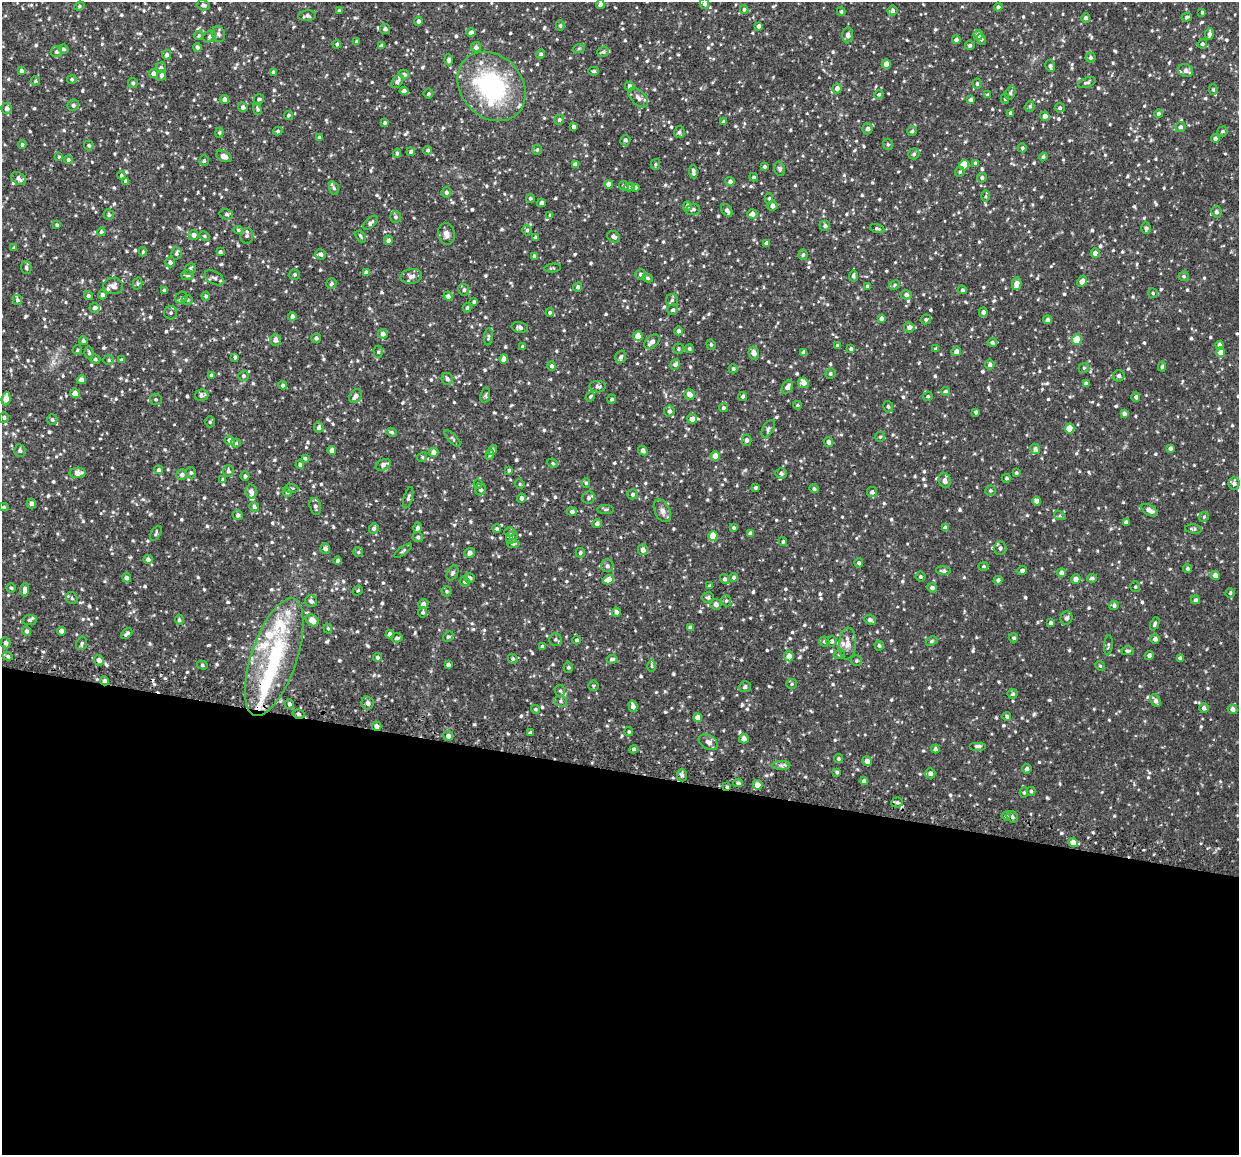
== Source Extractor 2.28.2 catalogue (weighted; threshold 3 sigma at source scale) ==
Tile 14 of 4 x 4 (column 2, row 4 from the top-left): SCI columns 1244-2480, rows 146-1298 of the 4964 x 5024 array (HDU 1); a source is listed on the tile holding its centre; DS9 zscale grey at full resolution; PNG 1241 x 1157 px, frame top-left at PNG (2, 2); each listed source drawn as its Kron ellipse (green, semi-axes under 4 px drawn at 4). Shown black and unused: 33% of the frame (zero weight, under 2 of 3 exposures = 3% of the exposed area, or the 3 px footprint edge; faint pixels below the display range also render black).
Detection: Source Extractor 2.28.2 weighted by HDU 2 'WHT'; one run over the whole footprint, this tile lists its part. Background 0.0376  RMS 0.0082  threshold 0.0368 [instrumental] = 3 sigma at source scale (4.5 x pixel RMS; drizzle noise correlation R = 1.50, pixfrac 1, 0.05/0.05 arcsec/px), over >= 5 px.
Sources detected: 962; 2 inside a brighter object's white glare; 1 cosmic-ray / hot-pixel residue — neither listed nor drawn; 20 inside a brighter listed object's ellipse — not listed separately; of the other 939, all 500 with FLUX_AUTO >= 1.14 (the completeness limit of this list) listed and drawn (439 fainter detections not listed), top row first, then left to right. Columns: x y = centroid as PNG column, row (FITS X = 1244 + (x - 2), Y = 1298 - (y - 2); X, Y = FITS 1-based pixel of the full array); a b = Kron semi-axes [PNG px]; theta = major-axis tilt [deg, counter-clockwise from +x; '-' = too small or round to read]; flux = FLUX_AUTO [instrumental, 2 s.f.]
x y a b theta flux
704 3 5 4 - 2.2
600 4 4 4 - 3.2
203 5 6 5 - 2.3
79 6 5 4 - 1.2
998 7 4 4 - 1.7
744 9 4 3 - 1.5
339 10 4 3 - 1.2
841 11 4 4 - 1.2
892 11 5 5 - 2.6
1202 12 3 3 - 1.2
307 16 9 5 5 2.4
1187 17 5 3 - 1.4
1086 18 5 4 - 2.4
418 21 4 4 - 2.4
560 26 5 4 - 1.2
759 26 4 3 - 2.6
385 29 5 5 - 2.1
471 32 4 4 - 3.5
218 34 8 6 -67 2.4
1209 34 6 4 83 2.6
199 35 4 4 - 1.2
848 35 7 5 85 2.7
978 35 5 4 - 6
210 36 7 5 47 2
981 39 5 4 - 1.6
956 40 4 4 - 2.4
356 42 3 3 - 1.2
337 44 4 3 - 1.4
1202 44 5 4 - 1.6
970 45 5 4 - 1.7
381 46 4 4 - 2.9
197 47 4 4 - 2.1
476 47 5 5 - 2.8
579 48 6 4 19 1.1
63 49 5 4 - 1.6
56 52 5 5 - 1.7
603 52 6 5 - 1.7
541 54 5 4 - 1.7
167 55 5 4 - 2.3
1090 57 5 5 - 1.9
449 60 5 4 - 2.8
886 64 5 4 - 5
1050 66 6 5 - 2
161 68 5 5 - 2.1
21 71 4 3 - 1.8
594 71 5 4 - 1.2
1186 71 7 6 - 2.6
273 72 4 3 - 2.1
153 73 4 4 - 3.6
404 74 5 4 - 1.9
161 75 5 4 - 2.5
72 79 5 4 - 1.5
35 81 5 4 - 1.3
397 81 7 4 50 2.4
133 83 5 4 - 1.6
1087 83 9 5 19 1.9
977 84 5 4 - 1.4
492 86 38 30 -48 97
630 86 5 4 - 2.5
837 88 5 4 - 3.9
1213 90 5 4 - 1.1
404 91 4 4 - 2.6
428 93 5 5 - 1.2
1010 93 7 4 63 1.5
879 94 5 4 - 1.3
988 95 4 3 - 1.7
638 97 12 6 -45 3.9
1005 98 5 4 - 1.3
224 99 4 4 - 3.1
259 99 5 5 - 1.8
971 100 4 3 - 1.8
73 105 5 5 - 2.1
1030 106 5 4 - 1.4
243 107 5 5 - 2.6
7 108 5 5 - 3
1060 108 5 5 - 1.9
257 109 5 4 - 1.4
1011 113 4 4 - 2
1159 114 4 4 - 2.2
288 115 4 4 - 1.4
1045 116 4 4 - 3.6
559 120 5 4 - 1.6
723 122 4 4 - 1.5
385 123 4 4 - 1.3
573 126 4 3 - 2.4
1180 127 5 5 - 2.3
867 129 5 5 - 2.7
278 131 5 4 - 1.3
912 131 5 4 - 1.2
1222 131 5 5 - 1.4
219 132 5 4 - 1.2
679 132 6 5 - 1.8
319 138 4 4 - 2.2
1215 138 4 4 - 1.9
625 140 5 5 - 2
888 144 6 4 -68 1.3
22 145 4 4 - 1.6
89 145 5 4 - 1.4
1022 148 4 4 - 1.2
428 150 4 4 - 1.7
537 150 5 4 - 1.4
411 152 4 4 - 1.6
397 153 4 3 - 1.5
914 154 5 5 - 1.5
224 156 8 5 -24 4.7
59 157 4 4 - 1.2
1043 157 4 4 - 1.7
68 160 4 4 - 1.6
204 161 5 4 - 1.5
975 163 4 4 - 1.3
575 164 4 4 - 3.1
655 164 5 4 - 1.3
964 165 5 5 - 22
765 167 3 3 - 1.5
779 169 7 5 -70 1.6
693 172 6 3 -85 2.2
960 172 5 4 - 1.3
121 175 4 4 - 1.4
754 177 4 3 - 1.2
19 178 8 5 -35 3.2
982 178 5 4 - 1.9
126 181 4 4 - 2.3
730 181 4 4 - 2.2
609 184 4 4 - 5.2
624 186 5 4 - 1.4
629 187 5 4 - 1.2
635 187 4 4 - 1.7
334 188 7 5 -72 1.8
446 192 5 4 - 1.9
986 196 6 4 88 1.2
530 198 4 4 - 1.2
769 198 5 4 - 1.3
541 203 4 4 - 2.6
687 206 5 4 - 2.6
772 206 5 5 - 3.8
693 210 7 5 15 1.7
727 210 7 4 -53 2.4
1216 212 6 5 - 2.3
226 214 7 5 -14 1.8
752 214 5 5 - 4
109 215 5 5 - 1.3
550 215 4 4 - 1.2
395 217 6 5 - 2
370 223 9 4 43 2.4
57 225 4 3 - 1.2
825 226 5 5 - 1.7
1146 228 5 5 - 1.7
877 229 7 4 -17 1.5
238 230 5 4 - 1.2
527 230 5 4 - 1.6
101 232 4 4 - 1.2
446 234 11 8 -80 4.1
193 235 5 5 - 3.7
204 236 5 4 - 1.1
247 236 8 6 84 2.4
361 236 7 3 -55 1.2
535 237 3 3 - 1.3
614 237 7 5 -30 2.9
388 240 4 4 - 2.5
766 243 4 4 - 2.2
13 248 4 3 - 1.3
143 252 5 3 - 1.2
220 252 4 3 - 1.8
176 253 6 5 - 1.9
1095 253 4 4 - 4.1
321 254 5 5 - 2
803 255 5 4 - 1.5
534 256 4 4 - 1.8
170 262 5 5 - 2.5
26 267 6 5 - 2
553 268 8 4 6 1.3
190 269 6 5 - 2.1
366 272 4 4 - 2.5
294 274 5 5 - 1.5
641 274 5 5 - 2.8
187 275 6 5 - 1.5
411 276 11 7 11 4.3
853 276 5 4 - 1.6
1184 276 5 4 - 1.4
214 278 10 6 -30 2.7
648 278 5 4 - 1.3
1082 281 6 4 62 4.4
137 284 6 4 74 1.3
331 284 5 5 - 1.5
1017 284 6 4 75 5.9
894 285 6 4 30 1.2
113 286 10 8 1 3.9
867 286 3 3 - 1.3
578 287 4 4 - 2.2
164 290 4 3 - 1.2
464 290 6 5 - 1.5
962 290 5 4 - 1.3
1153 293 5 4 - 1.2
102 295 4 4 - 2.7
906 295 5 5 - 2.5
88 296 4 4 - 1.5
206 296 4 4 - 1.4
448 296 5 4 - 2.4
181 298 6 5 - 1.7
17 300 5 4 - 1.7
187 300 5 4 - 1.5
672 300 6 6 - 1.8
474 302 3 3 - 1.3
94 308 5 5 - 2.3
467 308 5 3 - 1.3
673 310 5 5 - 1.9
550 312 4 4 - 1.6
983 312 5 4 - 2.9
171 313 7 6 - 2.3
292 316 4 4 - 2.3
881 318 4 3 - 2.1
926 319 5 4 - 1.5
1048 320 4 4 - 2.8
520 327 8 5 -11 2.7
909 327 5 5 - 3.3
678 331 4 4 - 2.2
383 334 5 4 - 3.4
638 336 5 4 - 9.1
488 337 9 3 85 1.2
316 338 5 5 - 2.2
275 340 6 5 - 3.6
1077 340 5 5 - 15
83 341 4 4 - 1.5
652 342 9 5 42 3.5
992 342 4 4 - 1.5
711 344 5 4 - 1.2
837 345 4 3 - 1.1
1220 345 4 4 - 3.4
522 347 4 3 - 1.9
851 348 4 3 - 1.6
678 349 5 5 - 1.3
689 349 4 4 - 1.2
936 349 4 4 - 2.1
77 350 5 4 - 1.1
956 351 5 4 - 3.3
378 352 6 4 -89 1.3
804 352 4 4 - 3.5
1221 352 5 4 - 7.3
89 353 6 4 -80 1.5
754 353 6 5 - 5.2
235 357 4 3 - 1.2
621 357 6 5 - 2.4
95 359 5 4 - 1.2
504 359 4 4 - 4.7
109 360 5 4 - 1.3
121 360 4 4 - 1.7
675 364 5 4 - 2.6
990 364 5 5 - 2.8
552 366 5 4 - 2.2
1162 367 5 4 - 1.4
1084 368 5 4 - 1.2
733 369 4 4 - 1.2
830 374 5 5 - 1.4
211 375 4 3 - 1.3
243 376 5 5 - 1.5
1119 376 6 5 - 2.1
447 379 6 5 - 2.4
81 380 4 4 - 3.4
803 383 5 5 - 6.2
1086 383 4 3 - 1.7
283 385 4 4 - 2.1
597 387 8 6 -3 2.3
787 387 7 5 59 4.4
945 391 4 4 - 1.3
75 393 5 4 - 5.4
202 395 7 6 - 2.2
485 395 8 5 81 1.4
690 395 5 5 - 5
355 396 8 5 51 4
743 396 4 4 - 1.5
928 396 5 4 - 1.3
590 397 5 4 - 1.2
1136 397 4 4 - 2.2
6 399 6 4 82 9.6
156 399 6 6 - 1.4
612 399 4 4 - 1.5
797 405 4 3 - 1.2
888 407 6 5 - 1.7
723 408 5 4 - 1.5
669 411 5 5 - 2.5
976 412 4 3 - 1.5
1124 413 4 4 - 2.2
4 417 5 5 - 1.6
692 419 5 5 - 5.9
52 420 5 5 - 1.7
210 422 5 5 - 1.3
319 427 5 5 - 2.3
768 429 10 5 60 1.8
1070 429 5 5 - 14
392 432 5 4 - 1.3
880 437 5 4 - 1.2
453 439 10 4 -46 1.5
230 440 5 4 - 2.6
747 440 5 4 - 2.3
828 442 5 4 - 2.6
236 443 5 4 - 1.2
1170 448 4 3 - 2.2
1035 449 5 4 - 2
20 450 6 5 - 1.8
332 450 4 4 - 5.4
493 450 5 4 - 1.4
643 451 5 4 - 3.3
434 452 5 4 - 3.7
490 455 5 4 - 1.2
715 456 4 4 - 9.2
422 457 5 4 - 1.2
305 458 4 3 - 1.3
553 463 5 4 - 1.2
300 465 4 4 - 1.6
383 465 8 5 26 3.2
159 470 4 4 - 2
509 470 4 3 - 1.3
228 471 6 5 - 2.3
78 473 8 5 3 5.7
191 473 5 5 - 1.3
781 473 6 5 - 2
1016 473 3 3 - 1.2
182 475 5 5 - 2.6
245 476 5 4 - 1.6
1006 478 4 4 - 1.7
223 479 4 4 - 2.1
945 481 7 6 - 4
586 483 5 4 - 1.3
1234 483 6 5 - 2.8
478 484 4 4 - 1.1
520 484 5 4 - 1.1
291 488 7 4 -4 1.2
755 488 3 3 - 1.3
814 489 5 4 - 1.7
481 490 6 5 - 2.2
990 491 5 5 - 1.5
251 492 7 5 -80 4.2
287 492 5 4 - 1.3
872 492 5 5 - 2.6
633 494 5 5 - 1.6
408 498 11 4 75 1.9
521 498 5 4 - 2.5
588 498 6 6 - 2.1
1037 501 4 4 - 5.6
31 503 5 4 - 2.7
315 506 9 5 -76 2.3
4 507 5 4 - 1.2
254 507 5 4 - 1.9
606 509 8 4 0 1.3
1149 510 9 5 -30 5
572 511 5 4 - 2.4
662 511 12 7 -63 4.1
238 515 5 5 - 1.9
1060 516 6 4 -17 1.2
1204 517 5 4 - 1.3
1126 522 4 4 - 2.4
597 523 5 4 - 2
374 528 5 5 - 2.3
417 528 5 4 - 2
734 528 4 4 - 1.5
945 528 4 4 - 3.2
497 529 4 4 - 1.5
1194 529 8 4 -5 1.5
509 532 5 5 - 1.3
156 533 8 5 58 1.4
751 534 4 4 - 3.4
713 536 5 4 - 15
418 537 5 5 - 1.6
512 537 6 5 - 1.7
783 542 4 3 - 1.3
513 543 5 4 - 2
1000 548 7 6 - 2.6
325 549 5 5 - 2.9
643 550 5 5 - 4.2
403 551 10 4 36 1.4
358 552 5 5 - 1.2
469 553 5 4 - 2.9
580 553 5 4 - 1.5
148 559 4 4 - 3.4
338 561 4 4 - 1.5
859 563 4 4 - 1.6
607 566 6 6 - 2.4
983 566 5 4 - 1.2
1187 569 4 4 - 1.9
943 571 7 4 -4 1.9
1022 571 5 4 - 2.6
452 573 8 5 63 1.9
1062 573 4 4 - 3.8
1215 575 4 4 - 3.6
733 577 4 4 - 1.8
920 577 5 5 - 1.5
127 578 5 4 - 2.6
470 578 5 4 - 2.3
1092 578 5 4 - 1.6
725 579 5 4 - 2.2
1076 579 4 4 - 4.8
608 580 6 4 18 8.7
998 580 4 4 - 2.1
465 581 5 5 - 1.7
710 586 3 3 - 1.4
1135 587 5 5 - 1.2
11 588 4 4 - 1.3
932 588 5 4 - 2.4
25 590 7 4 87 3.5
358 591 5 4 - 1.2
447 591 5 5 - 1.2
1230 593 4 4 - 1.3
72 598 6 5 - 1.5
708 598 6 5 - 1.6
1195 600 4 4 - 1.6
311 601 6 5 - 2.7
726 601 6 4 -70 1.2
423 604 5 4 - 2.7
716 604 5 5 - 3.8
1114 605 4 4 - 2
423 612 5 4 - 1.4
616 612 4 4 - 2.8
1066 618 7 6 - 2.3
29 620 7 5 11 1.9
179 620 5 4 - 1.5
312 620 7 5 -38 9
870 620 6 4 -24 2.7
1051 623 4 3 - 1.8
1155 624 7 4 65 1.6
690 628 4 3 - 2.1
328 629 5 4 - 1.3
27 631 5 4 - 1.9
61 631 4 4 - 3.5
127 634 6 3 41 2
390 634 4 4 - 3.4
448 637 6 4 47 1.2
397 638 6 4 5 1.6
1014 638 4 4 - 1.6
555 639 6 6 - 1.9
1155 639 4 4 - 2.4
577 640 4 4 - 1.5
832 641 5 5 - 1.9
931 641 6 4 27 1.3
824 642 5 5 - 1.4
5 643 5 5 - 2.7
82 643 7 5 69 1.7
847 644 16 8 86 6
1108 645 10 3 85 1.3
542 646 4 3 - 1.6
879 646 5 4 - 1.6
1128 651 6 4 1 1.5
839 654 6 4 22 1.3
1149 655 4 4 - 2.6
8 656 5 4 - 1.3
789 656 5 4 - 6.3
274 657 61 22 71 86
377 657 4 4 - 1.7
1180 658 4 4 - 2.5
513 659 5 4 - 1.4
612 659 5 3 - 1.7
99 660 5 5 - 3.7
856 661 6 5 - 1.3
202 665 5 4 - 1.2
448 665 4 3 - 2.2
652 666 6 4 -90 1.2
1100 666 5 4 - 1.2
568 667 6 4 89 1.3
104 681 4 4 - 2.3
792 684 5 5 - 1.2
593 686 5 5 - 1.2
745 687 6 5 - 1.8
560 691 6 5 - 1.5
1013 694 5 5 - 1.6
561 701 6 5 - 1.5
1155 701 7 4 -61 3.4
368 703 6 6 - 2.4
289 704 5 4 - 1.9
633 706 6 4 -74 4.1
1204 708 5 4 - 2.4
535 709 5 4 - 1.2
1232 709 5 4 - 3.1
299 714 6 4 -18 1.7
1007 716 4 4 - 1.7
698 717 4 4 - 6.5
377 726 5 4 - 3.6
530 732 4 3 - 1.3
629 732 4 4 - 1.1
448 736 5 5 - 3.1
744 739 5 4 - 3.9
708 742 10 7 -33 3.8
978 746 8 4 0 1.8
633 749 4 4 - 1.9
935 749 4 4 - 2
839 759 4 4 - 1.3
867 761 5 5 - 3.7
781 765 9 4 1 2
1027 769 4 4 - 2.2
837 772 4 3 - 1.5
930 773 5 5 - 2.6
682 775 6 5 - 1.8
864 781 4 4 - 2.8
738 783 5 4 - 1.5
757 785 5 4 - 7
727 787 3 3 - 1.4
1031 791 4 3 - 1.2
1024 792 5 4 - 1.2
897 802 6 5 - 1.9
1006 816 4 4 - 1.6
1012 817 6 5 - 1.7
1073 842 5 4 - 7.1
Overlapping masked pixels (flux is a lower limit): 4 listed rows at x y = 104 681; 299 714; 377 726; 727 787
Isophote crosses this tile's border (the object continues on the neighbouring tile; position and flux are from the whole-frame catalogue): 1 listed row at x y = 704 3